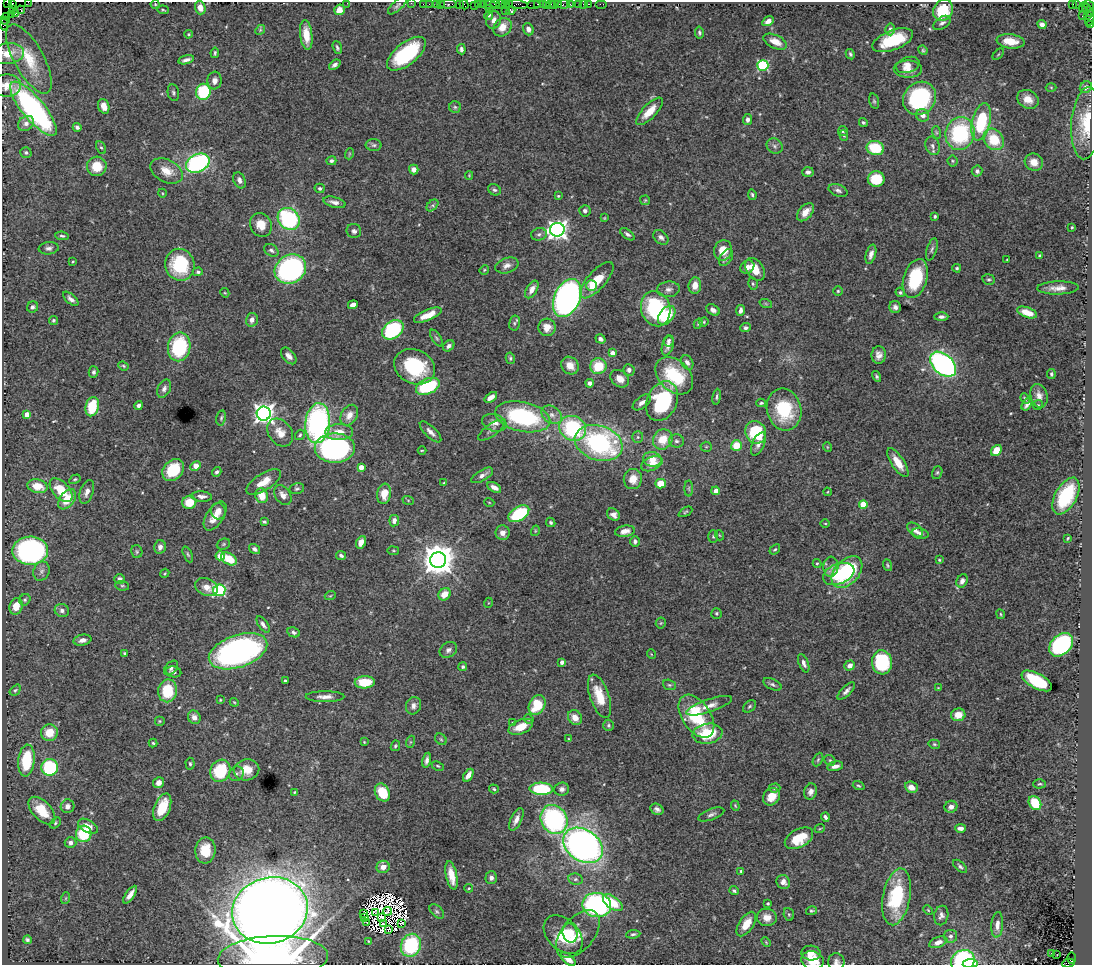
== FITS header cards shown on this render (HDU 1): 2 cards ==
NAXIS1  =                 1090
NAXIS2  =                  963

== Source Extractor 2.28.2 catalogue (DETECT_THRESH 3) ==
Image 1090 x 963 px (HDU 1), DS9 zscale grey, 1 PNG px = 1 image px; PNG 1094 x 967 px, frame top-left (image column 1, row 963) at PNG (2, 2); each listed source drawn as its Kron ellipse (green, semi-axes under 4 px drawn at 4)
Background 3.33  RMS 0.04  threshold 0.121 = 3 sigma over >= 5 px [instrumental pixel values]
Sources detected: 529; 17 with non-positive FLUX_AUTO (blend fragments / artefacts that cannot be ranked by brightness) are neither listed nor drawn; of the other 512, the 500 brightest by FLUX_AUTO listed and drawn (12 fainter detections omitted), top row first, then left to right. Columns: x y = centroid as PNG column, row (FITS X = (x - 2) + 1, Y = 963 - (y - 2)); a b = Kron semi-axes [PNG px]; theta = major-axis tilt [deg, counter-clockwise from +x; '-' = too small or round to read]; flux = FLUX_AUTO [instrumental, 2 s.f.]
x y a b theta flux
7 2 2 2 - 49
28 2 4 2 - 200
347 3 2 2 - 13
411 3 2 2 - 79
13 4 3 3 - 180
155 4 4 4 - 3.1
423 4 2 2 - 130
429 4 2 2 - 99
436 4 2 2 - 200
440 4 2 2 - 140
448 4 8 3 1 510
478 4 2 2 - 78
495 4 5 3 - 570
500 4 3 2 - 240
505 4 2 2 - 160
509 4 2 2 - 47
537 4 3 2 - 210
543 4 2 2 - 110
551 4 3 2 - 350
554 4 3 3 - 180
559 4 3 2 - 230
564 4 6 3 10 300
570 4 2 2 - 53
578 4 3 3 - 270
583 4 2 2 - 54
589 4 3 2 - 170
602 4 6 2 0 100
1072 4 3 2 - 780
1076 4 3 3 - 82
397 5 12 5 43 6.7
459 5 2 2 - 79
464 5 5 3 - 300
474 5 2 2 - 63
483 5 3 2 - 68
490 5 6 3 -8 450
518 5 10 3 -9 700
534 5 6 3 5 420
547 5 2 2 - 230
1089 6 6 3 -49 280
1083 7 5 3 - 110
200 8 7 5 -73 23
13 9 3 2 - 130
489 9 2 2 - 130
21 10 4 3 - 210
163 10 6 3 -3 3.3
339 10 5 5 - 25
943 10 11 9 59 94
1088 10 7 3 -52 450
506 11 3 3 - 2.8
511 11 4 4 - 4.9
12 14 3 2 - 47
15 14 3 2 - 150
489 15 5 4 - 5.7
6 16 2 2 - 96
1082 16 2 2 - 120
1087 16 3 2 - 210
1090 17 9 4 74 760
494 20 9 7 73 17
6 21 4 3 - 120
768 21 6 4 31 15
942 23 10 5 31 8.4
3 24 7 3 -77 410
1042 25 5 4 - 13
1091 25 3 2 - 140
502 27 10 8 48 36
528 29 6 5 - 15
890 29 6 4 76 8.8
260 30 5 4 - 3.8
699 33 6 4 -79 4.4
188 34 4 3 - 3.2
306 35 15 6 -83 43
893 40 21 10 21 120
1010 41 14 7 -8 46
775 42 13 6 -24 30
337 48 7 4 -72 5.1
461 49 5 4 - 7.1
923 50 5 4 - 3.3
8 53 16 10 6 37
215 53 5 3 - 3.9
406 54 23 11 39 230
850 54 5 4 - 5.2
998 54 7 2 45 2.8
29 59 39 15 -61 87
186 60 8 3 14 11
335 65 6 4 39 7.9
763 65 5 5 - 260
908 65 12 7 18 18
908 69 14 8 -2 23
214 81 9 7 84 16
7 86 14 11 -1 28
1051 87 5 3 - 2.7
1086 87 6 5 - 13
203 92 8 7 - 160
173 93 8 5 -79 6.1
919 98 17 15 46 270
1028 99 11 9 -29 29
874 101 8 4 -74 4.9
104 106 7 5 -69 30
455 107 6 5 - 4.9
33 109 34 11 -50 600
649 111 18 7 46 42
923 115 7 6 - 15
747 120 5 4 - 8.9
863 122 4 4 - 4.2
981 122 19 9 77 190
26 123 8 7 - 14
1086 123 36 15 85 110
77 127 4 4 - 7.2
843 131 5 5 - 5.3
936 132 6 4 -71 4.7
960 133 16 14 73 260
844 135 5 4 - 3.5
994 139 11 9 -53 89
374 145 8 6 -1 6.4
775 146 8 7 - 9.5
932 146 9 7 -70 11
101 147 6 4 -60 4.3
875 148 9 7 -13 100
26 152 5 5 - 5.1
349 154 6 3 72 2.8
331 161 5 4 - 6.5
953 161 5 5 - 4.1
1034 162 9 8 - 27
198 163 12 9 26 460
97 166 10 9 - 59
414 170 5 4 - 14
167 171 17 11 -26 40
977 171 5 5 - 8.5
808 172 6 5 - 9.4
469 175 4 3 - 2.6
876 179 8 7 - 87
239 180 8 5 -67 13
320 188 5 4 - 5.7
494 190 6 5 - 5.9
838 190 10 5 -20 9
162 193 4 3 - 2.2
752 195 5 4 - 4.5
558 196 4 4 - 3.3
645 200 5 4 - 3.1
334 202 11 5 -15 14
432 205 7 4 45 5.6
585 211 5 5 - 7.1
805 212 10 6 48 28
935 216 3 3 - 5.1
604 218 3 3 - 2.1
289 219 12 10 -46 300
261 225 12 10 -61 39
1072 227 3 2 - 2.9
557 230 7 7 - 1500
354 231 7 7 - 9.5
539 234 8 6 13 6.9
627 234 8 4 -37 7.6
62 236 7 4 -8 4.7
661 237 9 6 -43 9.7
49 248 10 6 6 9.2
932 249 11 5 72 6.8
271 250 8 5 -33 8
723 250 10 9 - 45
871 254 10 5 73 13
1039 256 3 3 - 3.4
726 258 9 6 57 8.7
1007 260 3 2 - 2.2
73 262 3 2 - 2.4
180 265 16 14 -78 170
507 265 12 7 19 15
747 267 7 6 - 17
957 268 4 4 - 4.5
290 269 16 14 33 640
755 269 13 8 -57 44
484 270 5 4 - 3.1
198 272 5 4 - 5.5
915 279 20 11 73 150
989 279 6 5 - 4.9
597 280 23 9 48 73
753 284 6 4 -75 4.6
695 285 8 6 83 25
591 286 5 5 - 8
1058 288 21 6 2 24
532 289 10 5 59 19
668 289 11 7 5 13
838 291 5 4 - 3.5
900 292 5 4 - 4.4
225 293 5 3 - 2.8
567 298 20 13 66 1200
71 299 9 4 -41 10
766 304 6 4 -19 3.5
353 305 5 4 - 22
33 307 6 5 - 6.7
895 307 6 5 - 9.1
656 309 18 14 -75 250
713 310 7 5 -34 15
740 310 5 4 - 11
1027 312 10 5 -20 42
428 315 15 5 23 36
667 315 11 7 53 88
941 317 7 4 0 8.3
53 320 4 4 - 4.4
252 320 7 6 - 15
704 322 5 4 - 3
514 323 7 5 79 6.3
698 324 5 4 - 4.2
547 327 9 8 - 27
746 328 5 4 - 7.5
393 330 12 8 37 330
436 338 9 4 -56 5.8
601 339 5 4 - 9.2
668 341 6 5 - 6.9
449 346 6 4 43 9.3
668 346 10 5 72 15
179 347 14 11 79 190
612 353 4 4 - 22
879 355 9 7 -89 17
289 356 10 6 -49 14
510 358 6 4 -78 4.3
687 362 7 5 -58 12
943 364 15 10 -42 880
123 366 5 4 - 3.6
570 366 9 8 - 30
598 366 8 8 - 77
415 367 21 17 -25 190
629 370 6 5 - 9.2
94 372 6 5 - 6.3
1051 374 5 4 - 4.2
674 376 21 15 -44 150
877 376 5 4 - 5.6
620 379 10 7 -39 26
590 383 4 4 - 9.4
428 386 12 7 23 180
164 389 9 6 64 11
1039 396 12 8 -76 19
491 397 7 4 35 16
717 397 8 3 81 5.2
1025 399 5 3 - 4.3
662 401 21 15 65 240
642 402 10 5 38 13
761 403 5 3 - 4
1027 404 7 4 56 12
139 405 4 4 - 8
1038 405 5 4 - 3.5
92 407 10 6 75 86
784 409 21 17 -76 150
27 414 4 4 - 30
264 414 7 7 - 1700
349 415 11 8 59 23
552 415 11 8 -35 18
523 417 28 14 -13 340
221 418 8 5 79 5.1
318 423 20 12 84 590
494 423 12 8 -16 18
573 428 14 12 -28 260
492 430 16 6 35 10
339 432 14 8 3 37
430 432 14 5 -44 14
756 432 12 10 -60 170
280 433 15 11 -51 33
300 435 5 4 - 4.1
638 437 6 5 - 5.7
663 439 10 9 - 56
676 441 7 6 - 8.8
599 443 24 17 -18 500
758 444 12 6 66 13
736 445 5 5 - 56
706 447 5 5 - 3.8
827 447 5 3 - 2.1
335 448 20 15 1 610
422 450 4 3 - 2.5
996 451 6 5 - 47
652 459 9 7 -12 32
898 463 17 6 -57 39
652 464 11 6 23 27
196 466 5 4 - 38
361 467 4 4 - 30
173 470 12 9 45 120
217 472 5 4 - 5.8
937 473 7 5 73 4.8
482 475 12 5 31 13
75 479 6 4 29 3.7
633 479 10 9 - 34
264 482 20 8 33 39
444 483 4 3 - 3.2
661 484 5 5 - 52
38 486 10 7 -12 48
494 487 7 4 -30 17
689 488 8 4 -90 4.6
297 489 7 5 12 5.3
61 490 14 8 -48 80
716 491 4 4 - 20
87 492 12 6 71 16
827 492 4 2 - 2.2
384 494 10 7 81 37
283 495 11 7 -54 15
201 496 10 5 -3 13
262 496 7 6 - 41
1066 496 20 10 61 170
67 499 11 7 52 52
408 500 6 3 -19 3.2
189 502 7 6 - 56
489 502 5 3 - 2.4
863 504 4 4 - 67
218 511 8 7 - 16
685 512 7 4 28 3.9
519 514 11 7 32 170
613 515 7 5 -36 14
215 516 16 8 57 36
394 521 6 4 83 12
264 522 4 3 - 4.2
551 522 5 4 - 4.3
825 523 4 3 - 2.3
915 530 9 5 -42 15
535 531 5 3 - 2.6
625 531 10 5 9 18
503 533 7 7 - 16
920 533 8 5 -14 8.6
719 535 5 3 - 2.2
713 536 6 5 - 4.9
1068 538 3 2 - 2.8
635 541 5 5 - 8.4
361 542 6 4 65 22
223 544 7 5 22 4.8
160 547 7 5 78 12
254 549 6 4 -34 9
775 549 6 4 39 3.7
30 551 18 14 1 610
137 551 6 5 - 4.4
393 551 6 3 -9 2.7
188 554 8 4 -66 4.3
341 555 5 4 - 6.7
220 556 4 4 - 48
229 559 9 5 -31 66
438 560 8 8 - 5500
939 560 3 2 - 2.6
817 564 4 4 - 3
887 565 6 4 -69 3.5
831 567 10 7 85 13
41 571 10 8 68 12
847 572 18 12 47 230
165 573 5 3 - 3.1
839 574 16 10 21 58
119 579 5 5 - 13
962 581 7 5 63 14
122 586 7 5 -7 4.4
206 587 12 8 -23 26
219 590 6 5 - 310
445 594 6 5 - 33
330 596 5 3 - 2.9
25 600 6 5 - 4.7
488 603 5 3 - 2.2
16 606 8 6 74 31
62 610 7 6 - 12
716 613 5 5 - 3.8
1001 614 5 3 - 3.1
661 623 5 5 - 3.8
263 624 9 4 -56 10
294 632 6 4 -26 7.2
82 640 9 5 11 12
1061 645 14 9 44 420
448 650 9 7 34 9.6
238 651 30 16 19 840
125 653 4 3 - 4.3
651 654 5 3 - 1.9
562 662 4 4 - 13
882 662 12 10 -83 200
804 663 10 5 -68 13
850 666 5 5 - 17
463 667 4 4 - 5.7
171 668 8 5 48 8.6
174 672 7 5 -10 10
285 680 3 3 - 4
1037 681 17 7 -28 170
365 682 10 6 3 71
772 684 10 5 -26 7.1
669 685 7 5 -20 4.8
938 688 4 4 - 2.3
15 690 6 4 48 4.5
168 691 11 9 81 93
846 691 11 5 45 11
599 696 23 9 -71 76
325 697 19 5 0 18
220 700 3 3 - 2.5
234 702 4 3 - 2.6
537 705 10 8 63 84
413 706 9 7 68 13
709 706 24 6 18 24
749 706 7 5 40 4.7
958 715 7 6 - 34
696 716 24 14 -56 160
194 717 7 6 - 17
575 717 8 6 -52 26
529 719 5 4 - 3.6
160 721 5 5 - 3.8
513 722 3 3 - 2.7
608 725 5 5 - 5.3
521 727 13 7 21 42
49 733 8 8 - 49
707 734 15 10 9 100
441 739 6 5 - 4.3
569 739 3 3 - 2.6
364 742 4 3 - 2.6
410 742 6 4 71 3.5
153 743 4 4 - 3.8
934 744 6 4 -15 4.1
395 746 5 4 - 4.5
427 760 8 4 79 9.5
818 760 7 4 63 4.3
830 760 6 5 - 4
26 761 16 8 85 130
190 764 6 4 -88 4.4
438 766 6 3 -27 3.3
835 766 8 4 13 15
50 767 8 8 - 180
246 770 13 10 10 42
220 771 11 10 - 130
236 774 8 6 46 7.2
468 775 7 4 58 18
159 783 5 5 - 16
1040 784 6 4 3 4
859 786 6 3 -19 3.8
911 787 6 5 - 21
775 788 6 4 2 4.4
494 789 5 3 - 3.6
541 789 11 6 -2 170
562 789 7 6 - 10
294 792 4 3 - 2.8
382 792 9 7 -63 72
811 792 8 6 74 14
771 797 9 8 - 31
1035 803 7 6 - 85
67 806 7 7 - 14
735 806 5 4 - 3.1
162 807 14 8 68 78
951 807 6 6 - 12
657 809 7 5 -30 8.9
42 810 16 9 -46 61
711 814 14 5 19 10
825 817 4 3 - 7.7
516 819 12 5 64 16
554 819 15 12 -57 410
55 823 6 4 44 4.2
88 826 11 6 -30 26
820 828 5 3 - 2.5
960 828 5 4 - 14
84 834 8 7 - 120
799 838 15 9 29 78
70 843 6 5 - 9.3
583 845 21 15 -34 1500
205 850 13 10 85 70
960 866 8 4 -43 6.5
383 867 7 6 - 21
741 871 4 3 - 3.7
451 875 14 5 -79 36
491 878 6 6 - 10
575 879 7 5 -11 6.7
783 882 7 6 - 16
469 888 4 3 - 3.1
734 891 5 4 - 5
130 895 10 4 54 18
896 897 29 13 79 200
66 898 6 4 71 3.5
613 903 11 6 -37 85
768 903 3 3 - 4
597 905 14 12 -10 490
270 910 38 33 16 7700
928 910 5 3 - 2.8
388 911 4 2 - 4.9
437 911 9 5 -45 6
811 911 6 4 14 3.9
363 913 3 2 - 3.6
375 913 4 2 - 5.1
789 914 6 5 - 3.9
941 915 10 7 78 10
381 917 3 2 - 6.9
767 917 10 8 -7 27
365 918 3 2 - 3.8
366 922 3 2 - 2.5
383 923 4 2 - 5.8
402 923 3 2 - 5.5
746 924 14 7 57 40
997 925 13 6 85 18
389 929 3 2 - 3.5
570 933 9 7 -77 28
578 934 28 16 50 51
633 934 7 4 7 5.8
563 935 23 15 -44 99
950 936 7 6 - 9.1
27 940 4 4 - 5
369 941 3 3 - 2.3
766 942 5 3 - 2.6
938 942 9 5 22 15
411 945 12 9 66 190
811 953 9 7 -5 19
1051 954 3 3 - 9.4
1057 955 3 2 - 7.7
273 958 55 21 2 620
1071 958 6 3 -89 880
568 959 8 5 -38 26
812 960 11 9 -15 49
963 961 12 11 - 250
836 962 8 8 - 10
1068 963 6 3 11 660
970 964 7 3 5 31
At the frame edge (FLAGS 8, measured only in part): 16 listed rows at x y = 7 2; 28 2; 347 3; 411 3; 13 4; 1090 17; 3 24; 1091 25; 8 53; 7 86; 1086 123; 273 958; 963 961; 836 962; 1068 963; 970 964
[12 fainter detections neither listed nor drawn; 17 non-positive-flux detections neither listed nor drawn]